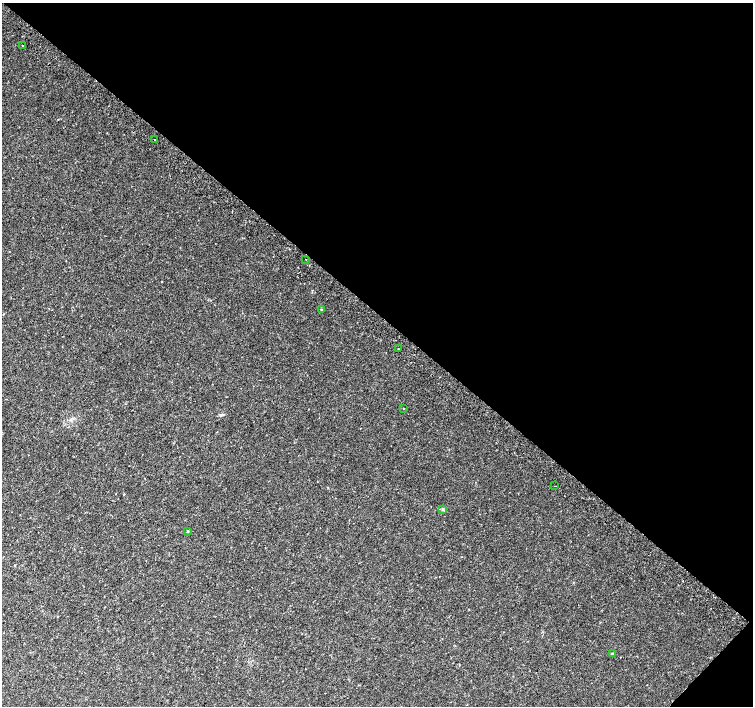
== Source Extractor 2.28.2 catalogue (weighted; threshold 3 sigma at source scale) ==
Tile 8 of 4 x 4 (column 4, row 2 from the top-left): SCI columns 4545-6046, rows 3079-4485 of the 6074 x 6092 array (HDU 1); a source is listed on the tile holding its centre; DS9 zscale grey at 2 x 2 block average (1 PNG px = mean of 2 x 2 image px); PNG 755 x 708 px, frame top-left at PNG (2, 3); each listed source drawn as its Kron ellipse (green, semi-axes under 4 px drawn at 4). Shown black and unused: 45% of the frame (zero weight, under 2 of 3 exposures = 2% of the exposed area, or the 3 px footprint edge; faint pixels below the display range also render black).
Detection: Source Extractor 2.28.2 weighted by HDU 2 'WHT'; one run over the whole footprint, this tile lists its part. Background 0.0335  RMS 0.011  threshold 0.0514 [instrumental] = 3 sigma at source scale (4.5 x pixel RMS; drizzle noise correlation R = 1.50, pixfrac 1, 0.0396/0.0396 arcsec/px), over >= 5 px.
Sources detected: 10; all 10 listed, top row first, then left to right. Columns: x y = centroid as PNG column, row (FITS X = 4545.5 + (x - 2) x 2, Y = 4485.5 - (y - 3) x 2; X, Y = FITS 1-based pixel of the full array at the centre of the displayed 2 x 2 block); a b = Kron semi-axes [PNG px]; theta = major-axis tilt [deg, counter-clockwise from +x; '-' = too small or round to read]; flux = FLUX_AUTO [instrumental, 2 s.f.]
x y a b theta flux
23 46 2 2 - 3.1
155 140 2 2 - 16
306 259 2 2 - 6.8
321 309 3 2 - 2.4
398 349 2 2 - 2.3
404 408 2 2 - 1.5
555 486 2 2 - 0.86
443 509 3 3 - 2.4
188 531 3 3 - 2.7
613 653 3 2 - 1.7
Diffuse or blended objects may show on this block-average render without a row.